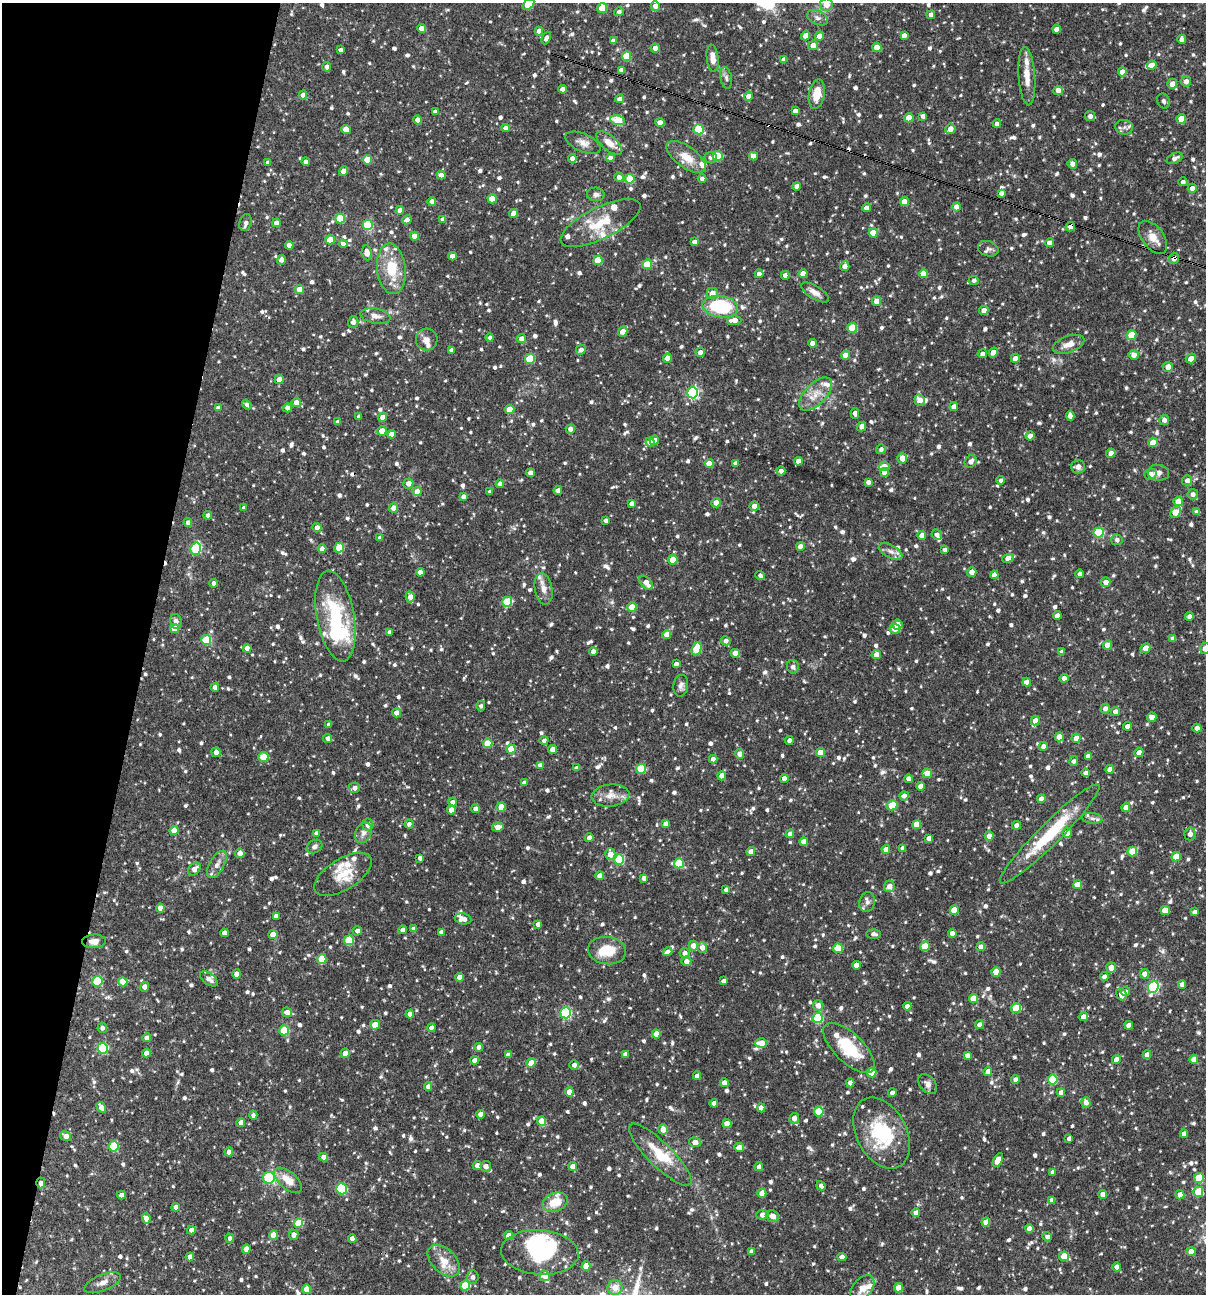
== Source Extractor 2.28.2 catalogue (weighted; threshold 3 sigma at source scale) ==
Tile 9 of 4 x 4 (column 1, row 3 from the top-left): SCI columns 250-1453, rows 1293-2584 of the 5187 x 5169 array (HDU 1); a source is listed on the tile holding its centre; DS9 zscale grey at full resolution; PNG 1208 x 1296 px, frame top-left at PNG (2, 3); each listed source drawn as its Kron ellipse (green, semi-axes under 4 px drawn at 4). Shown black and unused: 12% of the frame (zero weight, under 3 of 4 exposures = <1% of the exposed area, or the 3 px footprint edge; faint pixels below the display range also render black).
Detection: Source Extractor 2.28.2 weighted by HDU 2 'WHT'; one run over the whole footprint, this tile lists its part. Background 0.0982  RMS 0.004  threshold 0.018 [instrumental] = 3 sigma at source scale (4.5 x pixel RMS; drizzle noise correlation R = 1.50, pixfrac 1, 0.05/0.05 arcsec/px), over >= 5 px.
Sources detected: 1189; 5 inside a brighter object's white glare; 5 cosmic-ray / hot-pixel residue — neither listed nor drawn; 32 inside a brighter listed object's ellipse — not listed separately; of the other 1147, all 500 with FLUX_AUTO >= 1.25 (the completeness limit of this list) listed and drawn (647 fainter detections not listed), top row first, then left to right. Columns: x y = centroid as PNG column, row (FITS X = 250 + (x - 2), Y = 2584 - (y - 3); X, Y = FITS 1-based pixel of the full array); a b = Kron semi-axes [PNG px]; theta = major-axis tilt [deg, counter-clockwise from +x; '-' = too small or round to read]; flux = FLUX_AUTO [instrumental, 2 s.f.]
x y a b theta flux
528 4 6 4 36 10
826 5 6 6 - 3.4
655 6 5 4 - 3
602 8 5 5 - 9.9
619 12 5 4 - 1.4
931 15 4 4 - 1.7
817 18 11 6 -25 1.6
422 28 4 4 - 3.2
1057 29 4 4 - 2.8
539 31 4 4 - 2.7
904 35 4 4 - 2.6
806 36 4 4 - 3.1
820 36 4 4 - 4.3
546 38 7 4 65 1.5
1182 39 4 4 - 1.6
613 41 4 4 - 2
813 45 5 4 - 3.8
877 47 4 4 - 6.9
655 48 4 4 - 1.7
340 50 4 4 - 1.3
627 56 5 4 - 13
713 58 14 6 -83 3.9
784 59 4 4 - 2.7
1152 65 5 4 - 3.9
327 67 5 4 - 2
621 70 4 4 - 1.6
1122 72 4 4 - 3.6
1027 76 29 8 -86 5.7
726 78 11 5 -79 1.3
1186 81 5 5 - 1.9
1172 84 5 5 - 3.5
563 89 4 4 - 3.3
1058 90 5 4 - 2.7
817 94 15 8 80 6.7
303 95 4 4 - 2.4
748 96 4 4 - 2.7
619 99 4 4 - 1.6
1163 101 7 6 - 1.3
795 111 4 4 - 2.2
435 112 4 4 - 1.8
923 116 4 4 - 2
1090 116 5 5 - 1.5
909 118 4 4 - 7
1181 119 5 4 - 6
418 120 4 4 - 3
618 120 7 5 -12 19
660 122 4 4 - 2.7
997 123 4 4 - 1.6
1124 127 8 7 - 1.6
505 128 4 4 - 2
346 129 4 4 - 4.9
698 129 5 5 - 17
950 129 5 5 - 3.1
583 143 19 9 -23 3.1
609 143 16 7 -40 3.8
717 156 5 5 - 16
753 156 4 4 - 3.1
686 157 23 10 -36 6.8
710 157 6 5 - 1.3
572 158 4 4 - 2
610 158 4 4 - 1.8
1175 158 8 5 25 1.7
367 160 4 4 - 10
268 162 4 3 - 1.4
306 162 4 4 - 2.2
1072 164 5 4 - 1.9
344 171 5 4 - 3
441 175 4 4 - 2.6
619 177 4 4 - 1.8
702 178 4 4 - 1.6
630 179 5 5 - 11
1183 182 4 4 - 1.4
797 186 4 4 - 2.3
1192 188 4 4 - 2.4
1001 193 4 4 - 1.8
596 194 9 7 -3 1.4
492 199 4 4 - 6.2
432 201 4 4 - 1.9
904 202 4 4 - 3.9
956 207 4 4 - 2.6
867 208 4 4 - 2.9
400 210 4 4 - 2.5
513 213 4 4 - 2.9
340 219 5 5 - 16
443 219 4 4 - 1.9
407 220 5 4 - 1.6
246 223 9 6 72 1.5
276 223 4 4 - 2.4
601 223 44 15 26 13
368 225 5 5 - 23
1070 227 5 4 - 2.3
873 233 4 4 - 6.8
414 236 4 4 - 3.5
1153 237 19 10 -53 4.4
330 240 4 4 - 5.3
695 242 4 4 - 2.3
1050 243 4 4 - 3.3
343 244 4 4 - 1.9
289 245 4 4 - 3.3
988 249 10 7 -18 1.5
367 253 7 5 -82 3.4
452 256 4 4 - 2.6
1174 258 5 5 - 2.9
281 260 5 4 - 2.1
598 260 5 4 - 11
647 264 5 4 - 12
845 266 5 4 - 2.6
391 269 25 14 -84 13
803 273 4 4 - 3.2
759 274 4 4 - 1.7
923 274 4 4 - 6
785 275 4 4 - 2.1
974 280 5 4 - 1.3
300 290 4 4 - 4.3
815 292 16 6 -32 2.9
712 293 5 5 - 3.3
876 301 5 4 - 3.5
720 307 18 10 -9 30
984 310 5 4 - 2.7
375 316 15 7 -10 2.8
734 320 7 4 4 3.6
353 322 6 5 - 1.5
852 328 5 5 - 11
623 332 5 4 - 5.3
1131 335 5 4 - 9.6
490 337 4 4 - 1.3
427 339 11 11 - 2.3
521 339 4 4 - 2.6
812 343 4 4 - 2.1
1068 344 16 8 20 4
452 350 4 4 - 2
581 350 5 5 - 1.7
700 352 4 4 - 1.8
993 352 5 4 - 3.2
982 354 4 4 - 1.4
846 355 4 4 - 5.7
1134 355 5 5 - 2.8
667 358 4 4 - 3.3
1015 358 5 4 - 2.4
1191 358 5 4 - 2.8
530 359 5 5 - 12
1168 367 5 5 - 2.8
279 379 5 4 - 2.9
693 393 5 5 - 50
816 394 21 10 46 5.8
920 400 6 5 - 3.4
296 402 4 4 - 3
247 404 5 4 - 1.4
954 407 4 4 - 2.8
218 408 4 4 - 1.7
288 408 4 4 - 2.6
510 409 4 4 - 8.1
855 413 5 4 - 2.2
359 416 4 4 - 1.4
1070 416 5 4 - 2.6
383 417 4 4 - 2.7
1164 420 5 5 - 2
338 422 4 4 - 1.9
862 427 5 4 - 2.4
570 429 4 4 - 2.6
382 431 4 4 - 6.4
392 434 4 4 - 3.3
1030 436 4 4 - 2.8
654 440 5 4 - 2.6
650 442 5 4 - 3.6
1153 442 5 4 - 4.6
881 449 5 4 - 1.4
1111 453 5 4 - 2.6
902 458 5 5 - 3.7
798 461 4 4 - 2.8
971 461 6 5 - 2.3
709 463 4 4 - 4.7
736 463 4 4 - 1.5
884 466 5 5 - 3.3
1078 467 7 6 - 2.4
781 471 4 4 - 1.7
530 473 4 4 - 2.6
884 473 4 4 - 3
1158 473 11 8 -6 2
1150 474 6 5 - 3.2
1001 480 4 4 - 1.4
1187 480 5 5 - 1.8
868 482 4 4 - 1.5
408 483 5 5 - 2.6
500 484 4 4 - 2.2
558 490 4 4 - 2.4
417 492 4 4 - 5.2
490 492 4 3 - 1.4
1193 494 5 5 - 1.5
463 496 4 4 - 1.8
1178 501 5 4 - 6.5
716 503 4 4 - 3
632 504 4 4 - 2.4
754 506 5 4 - 2.3
244 508 4 4 - 1.4
394 508 4 4 - 3.7
1176 512 6 4 46 7.1
1197 512 4 4 - 2.1
208 515 4 4 - 1.5
606 520 4 3 - 1.3
188 523 4 4 - 2.5
317 528 5 4 - 2.3
1099 533 5 5 - 23
922 535 4 4 - 3
937 535 5 5 - 1.6
380 538 4 4 - 1.4
1117 540 5 5 - 1.2
800 546 4 4 - 2.5
339 548 5 5 - 9.8
196 549 6 5 - 29
322 549 4 4 - 2.6
945 550 4 4 - 1.4
891 551 13 6 -30 2.1
1008 558 6 4 24 3.8
673 560 5 4 - 9.6
420 572 4 4 - 2.9
972 572 4 4 - 2.8
1079 574 4 3 - 1.4
994 575 4 4 - 2.9
760 576 5 4 - 1.3
1106 582 5 4 - 2.6
213 583 4 4 - 1.5
646 583 8 5 -49 3.6
544 589 16 9 -79 3.2
410 597 5 4 - 3.5
507 602 5 5 - 14
632 607 4 4 - 7.5
335 616 46 18 -80 30
1057 616 4 4 - 2.8
1189 616 4 4 - 1.9
176 621 7 5 -80 1.6
897 624 5 5 - 3.4
175 629 4 4 - 4.5
895 629 5 5 - 2.5
389 632 4 3 - 1.6
667 634 4 4 - 4.5
1173 639 4 4 - 1.7
206 640 5 5 - 20
726 641 4 4 - 1.8
1107 645 4 4 - 3.1
247 648 4 4 - 2.8
1145 648 5 4 - 4.2
1205 648 5 5 - 2.9
696 649 7 4 68 13
593 651 4 4 - 2.1
1062 652 4 4 - 1.6
735 653 4 4 - 2.9
876 655 4 4 - 2.9
676 664 4 4 - 1.7
793 667 7 5 -79 1.5
1064 678 4 4 - 1.9
1027 682 4 4 - 3.2
681 686 11 7 83 1.7
215 687 4 4 - 1.4
481 706 5 4 - 1.3
1105 709 5 4 - 1.9
1115 711 5 4 - 2.3
396 713 4 4 - 2.8
1152 717 5 4 - 2.9
1035 720 5 4 - 2.9
329 725 4 4 - 1.3
1127 726 4 4 - 2.4
1197 728 4 4 - 2.5
1059 737 4 4 - 4.3
328 738 4 4 - 1.9
1076 738 4 4 - 2.5
544 740 4 4 - 1.3
789 741 4 4 - 1.9
488 743 5 4 - 8.8
1043 746 4 4 - 1.7
511 749 4 4 - 7.8
553 749 4 4 - 3.2
216 752 5 4 - 1.8
820 752 4 4 - 6
1139 752 4 4 - 2.7
739 754 5 4 - 2.3
1088 756 4 4 - 2.1
263 757 5 4 - 8.6
713 759 4 4 - 2.3
1074 761 5 4 - 1.4
540 765 4 4 - 2.4
576 768 4 4 - 1.6
641 769 5 5 - 18
1110 769 4 4 - 2.5
927 773 5 4 - 4.7
1086 773 4 4 - 1.8
722 776 4 4 - 3.1
784 778 4 4 - 3.2
909 779 4 4 - 2.5
524 783 4 4 - 1.4
920 786 4 4 - 2.7
354 788 5 5 - 2.1
610 795 19 11 5 4.3
904 796 4 4 - 1.8
1041 799 4 4 - 2.3
453 802 4 4 - 1.4
892 805 5 5 - 12
501 807 4 4 - 5.4
1126 807 4 4 - 2.7
476 809 4 4 - 2.5
451 810 4 4 - 4
1092 818 10 5 -6 1.6
409 824 4 4 - 1.3
666 824 4 4 - 2.7
917 824 4 4 - 7.7
368 825 6 5 - 2.8
1016 825 4 4 - 2.2
498 827 6 4 10 3.1
174 830 4 4 - 5.5
317 833 4 4 - 1.5
363 833 11 8 65 2.1
1067 833 5 5 - 3.9
790 834 4 4 - 3.2
1050 834 69 11 45 25
1190 834 6 5 - 2
989 836 5 4 - 3.2
589 838 4 4 - 2.5
929 838 4 4 - 2.6
804 842 4 4 - 4.2
315 846 8 6 30 1.3
903 848 4 4 - 2.2
886 849 4 4 - 3.6
1132 851 5 5 - 10
751 852 4 4 - 3.2
240 853 4 4 - 3.2
610 854 5 5 - 4.1
1176 857 5 4 - 6.4
420 858 4 4 - 1.4
619 860 5 5 - 20
679 863 5 5 - 16
217 865 15 7 60 2.8
194 869 7 5 46 2.7
343 874 32 15 32 10
600 876 4 4 - 3.7
644 878 4 4 - 2.2
1078 885 4 4 - 6
889 886 5 5 - 2.4
726 890 4 4 - 1.4
867 902 10 7 76 1.8
160 908 4 4 - 3.6
954 910 4 4 - 6.8
1165 910 5 4 - 5.8
1194 912 4 4 - 1.6
276 916 4 4 - 2.3
463 919 8 5 -12 2.8
538 924 4 4 - 1.9
414 929 4 4 - 2.3
402 930 4 4 - 1.9
357 931 4 4 - 1.7
441 932 4 4 - 1.6
224 933 4 4 - 3
952 933 4 4 - 3.3
273 934 4 4 - 5.6
874 934 7 5 0 1.6
349 940 5 5 - 18
94 941 12 7 3 3
693 946 5 4 - 2.9
925 946 5 4 - 10
702 947 5 5 - 2.5
981 947 4 4 - 2.7
838 948 5 5 - 8.8
607 950 19 13 -8 10
668 952 5 4 - 2.6
685 953 5 5 - 2.5
322 959 5 4 - 12
686 961 5 5 - 2.8
856 965 4 4 - 3.4
1111 968 5 5 - 3.5
996 972 5 4 - 6.2
237 974 4 4 - 4
1145 974 4 4 - 3
459 977 4 4 - 3.2
1104 977 5 4 - 1.8
209 979 10 5 -36 1.7
97 981 5 5 - 22
723 981 4 4 - 1.7
123 982 5 4 - 7
1182 984 4 4 - 2.2
144 987 5 4 - 2.4
1153 987 6 5 - 39
1125 992 4 4 - 1.3
1121 994 6 5 - 3.4
973 998 4 4 - 6.8
818 1005 5 5 - 3.2
907 1006 4 4 - 2.4
1016 1008 5 5 - 14
287 1012 5 4 - 2.8
566 1013 5 5 - 41
410 1014 4 4 - 3.2
1083 1017 5 4 - 2.7
818 1018 5 5 - 28
375 1025 5 4 - 4.8
979 1025 4 4 - 2.4
1129 1025 4 4 - 2.5
102 1028 5 5 - 1.4
431 1028 4 4 - 2.5
284 1030 5 5 - 17
656 1034 4 4 - 3.9
147 1038 4 4 - 2.7
761 1043 6 4 -1 5.1
479 1047 4 4 - 2.7
103 1048 5 5 - 27
849 1048 33 14 -44 17
146 1053 4 4 - 2.8
345 1053 5 4 - 2.8
625 1054 4 4 - 2.1
508 1055 4 4 - 2.5
967 1055 4 4 - 1.8
1147 1055 4 4 - 2.4
1194 1059 4 4 - 4.1
474 1060 4 4 - 2.9
1116 1060 4 4 - 2.8
531 1063 5 4 - 3.4
574 1065 5 4 - 1.7
988 1071 5 4 - 2.6
872 1073 5 4 - 9.7
697 1076 4 4 - 2.5
1053 1079 5 5 - 19
1015 1080 4 4 - 2.1
724 1083 4 4 - 3.3
850 1083 4 4 - 2.5
928 1084 11 7 -49 2.1
428 1087 4 4 - 2
569 1092 4 4 - 4
892 1093 4 4 - 2.3
1061 1093 4 4 - 2.5
1086 1102 5 4 - 2.6
714 1103 4 4 - 2.5
101 1107 6 4 -58 2.9
761 1108 4 4 - 2.6
819 1112 5 5 - 13
480 1114 4 4 - 3
253 1115 4 4 - 1.3
794 1118 5 5 - 2.9
542 1121 4 4 - 7.1
241 1123 4 4 - 2.7
727 1124 4 4 - 4.9
663 1129 5 5 - 3.6
882 1133 38 25 -63 27
1184 1134 4 4 - 2.3
66 1136 5 5 - 2.6
1069 1138 4 3 - 1.4
695 1142 6 4 -15 3.1
113 1146 5 5 - 19
739 1148 5 4 - 3
229 1152 4 4 - 2.5
660 1155 42 12 -45 13
324 1157 4 4 - 2.6
998 1160 7 4 62 4.9
477 1165 4 4 - 2.6
486 1166 5 5 - 2
573 1166 4 4 - 3
759 1167 4 4 - 2.3
1053 1172 4 4 - 1.6
269 1178 6 6 - 31
1199 1178 5 5 - 13
288 1180 17 8 -41 6.3
41 1183 5 4 - 1.9
821 1186 5 4 - 1.7
342 1189 5 5 - 28
1198 1192 5 5 - 14
762 1193 4 4 - 3.7
1103 1194 4 4 - 2.9
121 1195 4 4 - 2.4
1180 1195 5 4 - 2.7
1052 1200 4 4 - 2.5
555 1202 13 9 20 7.5
176 1207 4 4 - 2.5
916 1213 4 4 - 2.6
762 1215 6 5 - 2.4
772 1216 7 5 -21 2.6
146 1218 5 4 - 3
986 1222 4 4 - 4.9
298 1223 5 5 - 14
1029 1229 4 4 - 3.4
191 1230 4 4 - 2.1
273 1235 5 4 - 6.7
294 1235 5 5 - 2.4
509 1236 4 4 - 4.4
1047 1237 5 4 - 1.6
230 1238 4 4 - 1.4
352 1239 4 4 - 2.8
246 1249 5 4 - 2.6
751 1251 4 4 - 1.6
540 1252 39 22 -4 35
1191 1252 4 4 - 4.3
1064 1256 5 4 - 9
190 1257 4 4 - 2.7
842 1257 4 4 - 2.6
444 1261 19 12 -44 5.6
586 1266 4 4 - 6.5
1117 1267 4 4 - 2.3
545 1276 5 5 - 4
472 1277 7 6 - 1.6
102 1283 19 8 22 2.9
465 1285 5 5 - 12
615 1288 7 7 - 4.2
862 1288 15 9 52 3.7
899 1288 4 4 - 4.9
307 1289 4 4 - 7.2
Overlapping masked pixels (flux is a lower limit): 4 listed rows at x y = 1070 227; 1174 258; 94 941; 41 1183
Isophote crosses this tile's border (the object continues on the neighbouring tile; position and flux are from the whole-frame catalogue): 3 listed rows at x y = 528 4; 826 5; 1205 648